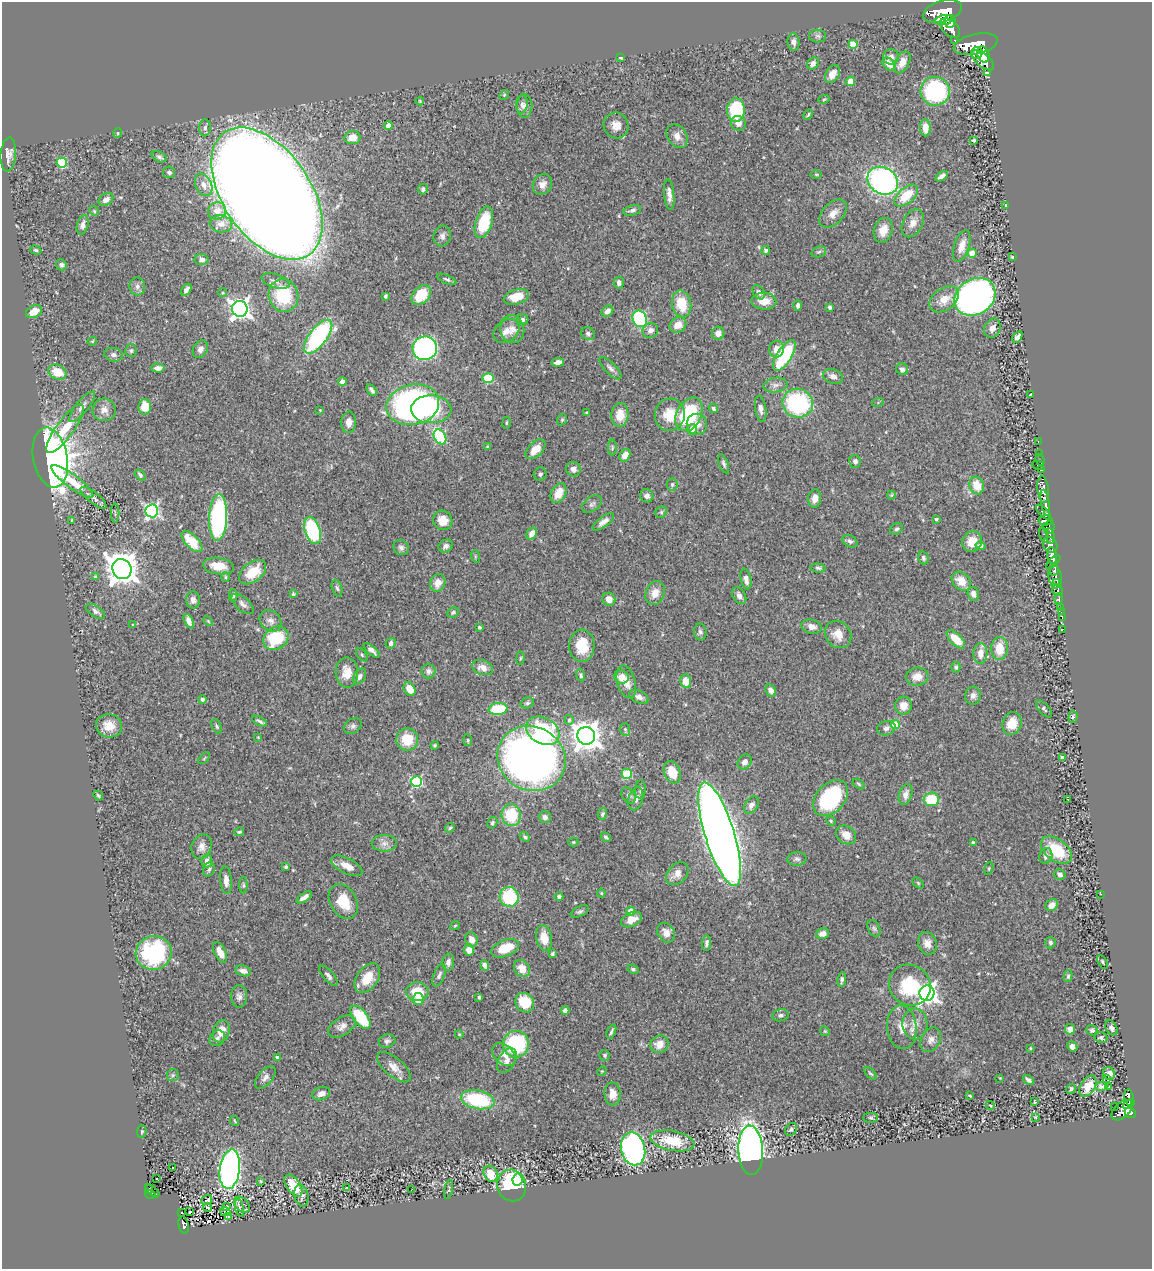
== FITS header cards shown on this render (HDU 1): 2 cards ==
NAXIS1  =                 1150
NAXIS2  =                 1267

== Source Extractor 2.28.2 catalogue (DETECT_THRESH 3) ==
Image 1150 x 1267 px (HDU 1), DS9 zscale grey, 1 PNG px = 1 image px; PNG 1154 x 1271 px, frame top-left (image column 1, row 1267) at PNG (2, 2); each listed source drawn as its Kron ellipse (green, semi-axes under 4 px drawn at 4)
Background 0.535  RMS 0.028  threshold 0.0828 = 3 sigma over >= 5 px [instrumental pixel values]
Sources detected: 443; all 443 listed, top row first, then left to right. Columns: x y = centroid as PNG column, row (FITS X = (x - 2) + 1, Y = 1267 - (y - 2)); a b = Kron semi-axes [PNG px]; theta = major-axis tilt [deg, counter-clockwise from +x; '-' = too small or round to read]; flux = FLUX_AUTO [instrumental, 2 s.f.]
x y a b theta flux
943 11 20 10 17 2600
944 20 8 5 8 890
950 21 6 5 - 790
950 28 12 7 -43 1500
818 36 8 6 -2 5
955 40 3 3 - 46
793 42 9 6 -84 7.3
853 44 4 4 - 40
976 44 22 10 12 3600
977 53 6 5 - 800
983 55 8 6 -70 1100
891 57 8 7 - 8
621 58 4 2 - 1.8
983 60 13 6 -40 1700
902 62 12 7 62 17
813 63 6 5 - 9.4
889 64 7 5 -46 17
987 72 3 3 - 72
832 74 10 6 58 14
850 81 5 4 - 22
935 91 14 14 - 220
504 95 5 4 - 2.2
824 99 5 3 - 1.9
420 101 4 4 - 1.9
522 104 9 6 84 6.5
525 106 11 8 87 9.3
736 110 12 9 87 110
808 114 5 3 - 2.4
738 123 8 7 - 14
616 125 13 12 - 18
388 126 4 4 - 18
205 128 8 5 88 5.7
925 128 8 5 -89 20
118 133 5 4 - 2.1
677 136 12 9 -56 14
352 137 8 6 6 22
974 140 4 3 - 2.9
8 154 17 7 86 12
159 157 8 5 -26 5
62 163 5 5 - 110
169 172 6 5 - 4.2
816 174 6 4 -1 2.4
942 176 7 4 31 7.8
883 181 16 13 -30 440
542 184 11 9 58 13
204 185 12 8 -67 13
423 189 5 5 - 5.9
267 194 74 43 -55 11000
669 195 16 5 -84 11
906 196 14 7 41 48
106 200 8 6 33 9.9
1006 205 3 2 - 1.3
632 210 9 5 14 5.4
94 211 5 4 - 2.3
217 211 9 8 - 16
833 213 16 10 47 18
484 222 16 8 73 83
913 223 15 10 62 14
221 224 11 8 -7 11
83 225 10 5 76 8.3
883 230 12 9 72 23
442 236 10 8 74 8.2
962 246 16 7 72 17
36 250 6 4 -17 2.9
766 250 4 4 - 3.7
819 252 7 5 20 4
972 253 4 4 - 26
1012 257 3 3 - 2.8
202 260 7 5 -10 7.9
61 265 5 5 - 4.9
447 279 10 4 -23 4.2
275 281 14 7 -18 9.2
619 283 6 5 - 7.6
137 286 9 7 -85 7.5
186 290 7 4 56 7.7
759 292 8 5 -57 6.6
223 293 4 4 - 2.6
421 295 11 8 47 49
283 296 16 14 -76 110
385 296 4 3 - 3
516 297 13 7 16 33
975 297 22 17 34 920
944 299 16 11 36 27
764 301 12 8 -3 24
682 304 13 9 -79 53
798 305 5 4 - 4.5
830 307 3 3 - 5
240 309 8 8 - 970
607 311 6 5 - 8.5
34 312 8 6 27 23
523 319 6 5 - 4.5
640 319 8 7 - 180
678 325 9 7 37 19
992 328 10 8 64 12
512 329 14 12 -76 15
650 330 8 7 - 9
506 331 14 10 37 15
718 333 6 6 - 9.6
588 334 7 6 - 5.4
318 337 20 9 53 280
1017 337 6 4 58 8.2
92 341 5 4 - 1.7
425 348 12 12 - 530
200 349 9 7 58 9.2
776 349 8 7 - 17
131 350 6 5 - 3.8
113 355 9 7 -11 6.7
784 355 17 7 58 160
558 362 6 4 8 9.6
158 368 7 4 -3 9.2
610 368 14 5 -46 7.1
902 369 6 5 - 5.2
57 372 9 7 -25 38
833 376 10 7 -17 9.8
488 378 6 5 - 71
342 382 4 4 - 17
775 385 12 7 7 9.1
372 390 7 3 -54 5.2
1030 395 3 2 - 1.2
878 402 6 3 20 1.7
798 403 15 14 - 210
413 405 27 20 12 650
82 407 19 6 50 11
145 407 7 6 - 33
713 408 5 4 - 3.4
431 409 20 14 -1 75
761 409 13 5 -82 8.8
104 410 11 11 - 14
320 410 3 2 - 1.4
587 413 3 3 - 3
689 414 18 12 63 160
620 415 12 8 86 30
670 415 16 15 - 38
562 420 6 4 69 2.6
349 422 11 7 85 13
507 423 6 3 82 2
697 424 10 10 - 15
65 429 29 8 54 43
692 429 5 5 - 17
440 437 8 5 -60 180
1038 442 3 2 - 12
487 447 4 3 - 1.7
612 448 8 4 89 2.8
535 449 12 7 44 26
1039 454 3 2 - 11
625 455 7 5 59 18
50 458 30 17 -79 1500
1040 460 6 2 -69 19
855 461 6 5 - 7.4
724 464 10 4 -70 5.3
1038 465 6 3 -11 61
573 469 7 7 - 7.6
1041 470 4 2 - 21
540 474 7 6 - 4.1
140 475 6 4 -49 3.4
72 482 25 6 -37 41
672 485 6 5 - 3.4
977 485 9 7 -72 32
1043 490 13 5 -83 1200
558 493 10 7 63 26
891 495 4 4 - 1.8
647 496 7 6 - 8.2
93 498 16 5 -39 7.6
815 498 9 6 82 14
1045 503 13 4 -80 1100
592 504 11 7 37 5.9
152 511 6 6 - 380
661 512 6 5 - 3.3
1043 512 9 4 -46 270
115 513 9 2 90 1.9
218 518 23 9 87 350
936 519 3 3 - 2.8
72 520 3 2 - 1.6
443 520 10 9 - 25
1046 520 7 5 3 300
603 522 13 5 37 10
1049 527 6 5 - 470
896 529 7 5 30 3.9
312 530 14 7 -72 180
532 533 7 5 56 15
1044 535 8 4 -78 150
1050 536 7 3 -83 200
850 541 8 5 -29 4.9
972 541 10 9 - 31
192 542 13 6 -46 52
1050 545 8 6 -56 670
446 546 7 6 - 7.2
980 546 5 4 - 7.4
401 548 8 7 - 6
475 556 6 4 -73 2.2
1052 556 8 5 -80 1100
923 558 6 5 - 4.1
1053 562 9 4 42 600
218 566 15 8 -8 29
818 568 8 4 -7 3.7
122 569 10 9 - 3100
1054 571 5 4 - 390
253 572 15 9 39 53
95 577 4 4 - 1.8
225 577 5 4 - 2.4
1055 577 12 6 -80 590
746 579 10 5 -79 11
961 581 11 8 -42 25
1057 582 3 3 - 240
438 583 9 7 66 16
337 588 9 5 -73 4
1057 590 6 5 - 210
655 593 12 9 68 22
293 594 4 3 - 2.4
973 594 7 5 -72 9.1
233 595 6 4 -88 3.5
739 596 9 6 -59 8.2
609 599 7 6 - 15
1058 599 6 3 76 130
193 600 8 7 - 8
242 604 13 6 -40 8
1060 608 3 2 - 27
96 611 11 5 -34 6.4
453 612 6 5 - 3.7
1061 612 3 2 - 6.8
1062 617 3 2 - 14
189 621 8 4 -65 10
208 621 6 3 -45 1.9
271 621 12 9 -44 12
133 625 3 3 - 1.6
479 627 3 3 - 3.1
812 627 10 7 -15 13
1063 629 3 2 - 5
700 632 8 6 -80 5.2
838 634 14 12 -51 23
276 638 13 11 35 94
956 639 12 5 -44 38
391 643 5 5 - 6.6
582 646 16 12 89 47
999 648 11 8 88 36
372 650 10 4 -41 7.6
980 653 10 7 88 18
362 655 7 4 -55 2.8
520 658 6 3 81 2
956 667 5 4 - 4
483 668 11 7 -20 14
429 671 7 7 - 6.2
347 672 15 11 -89 25
581 675 6 4 -69 3.8
360 676 8 5 59 6.8
621 677 7 6 - 22
917 677 11 9 5 20
686 681 7 5 -81 27
626 682 17 9 -74 20
410 689 7 5 -59 30
771 690 6 5 - 13
973 696 9 7 73 8.4
639 697 10 6 -24 9.1
202 699 4 4 - 5.6
527 703 7 5 16 3.8
904 706 9 8 - 18
498 709 9 6 7 76
1044 709 10 5 -48 3.9
1073 717 6 4 84 3.6
569 720 5 4 - 6.1
260 721 8 4 -28 5.1
1012 723 11 9 70 26
895 724 4 4 - 53
109 726 13 11 -11 27
217 726 7 4 -65 3.3
353 726 9 7 36 6.3
886 728 9 7 17 8.2
625 729 6 5 - 3.3
543 731 18 13 -29 170
586 736 9 8 - 2300
258 737 4 3 - 1.5
407 739 11 11 - 49
468 740 6 4 -84 2.4
435 745 4 3 - 3.1
204 758 7 2 46 1.9
531 758 35 31 -31 1300
1062 758 4 3 - 6.9
745 762 8 6 52 10
672 772 11 8 -68 32
627 774 5 5 - 97
417 781 5 5 - 180
859 784 7 4 -37 2.6
640 789 9 5 86 4.8
98 795 5 3 - 2.7
906 795 11 6 73 12
629 796 9 6 -58 5
636 798 12 7 75 8.8
831 798 20 14 48 170
931 799 7 7 - 70
1068 799 3 3 - 23
751 805 9 6 58 8.6
602 814 6 4 75 3.3
511 815 11 9 -79 74
545 817 6 6 - 7.4
831 821 5 3 - 2.4
492 823 6 4 60 3.2
450 828 5 4 - 2.5
239 832 5 3 - 2.8
720 834 54 14 -73 4500
846 835 11 8 -38 20
525 837 6 4 -44 3.3
606 837 5 3 - 3.4
573 842 5 4 - 2.6
384 843 13 8 0 12
973 843 4 3 - 5.1
201 847 12 9 69 13
1056 850 18 10 -37 68
1046 856 8 6 71 7.6
797 859 10 6 2 5.4
207 861 7 5 82 15
347 866 17 7 -27 21
286 867 3 3 - 3.3
209 869 7 5 68 4.7
989 869 7 4 71 2.3
677 874 13 9 47 15
1060 874 6 5 - 7.6
226 880 14 6 -85 13
918 883 6 4 -46 2.5
243 885 8 3 -90 2.8
601 893 4 4 - 2
1101 894 3 2 - 1.8
304 897 9 4 34 8.9
509 897 10 9 - 110
559 897 4 4 - 4.6
343 902 18 13 -61 46
1052 905 7 5 41 16
580 911 9 5 26 4.3
631 911 4 4 - 24
631 920 11 7 24 20
455 926 5 3 - 1.8
874 928 9 5 -62 4.6
666 933 10 8 -59 14
823 934 7 5 16 13
544 938 13 8 -78 29
471 940 7 6 - 13
706 943 7 4 85 5.4
927 943 11 9 -74 15
1050 943 5 5 - 4.4
505 948 14 8 21 41
469 950 6 5 - 16
220 952 11 5 -64 20
154 953 18 17 - 200
553 954 4 3 - 4.4
448 962 9 5 85 7.5
1102 962 7 4 -62 2.7
485 965 6 4 -66 8.6
522 969 9 7 -55 20
633 969 6 4 -26 3.7
243 971 8 5 -15 11
439 975 12 5 67 5.8
328 976 12 5 -50 7
1068 976 6 4 76 3.3
367 978 16 10 55 36
842 979 7 4 80 4.5
910 985 21 20 - 110
417 992 11 9 1 41
927 993 8 7 - 930
239 996 11 8 89 8.4
479 997 3 3 - 3.6
418 999 6 5 - 23
525 1003 10 9 - 52
565 1010 4 4 - 12
780 1015 8 6 12 4.5
360 1017 14 7 -51 75
915 1024 15 12 -88 19
342 1026 15 9 33 13
902 1027 22 14 -84 27
1111 1028 8 5 -63 6.7
1070 1029 5 5 - 6.4
1092 1030 6 5 - 4.4
221 1031 11 8 71 22
825 1031 5 4 - 2.2
611 1032 7 3 66 3.5
459 1034 4 3 - 1.4
217 1038 8 7 - 5.8
1101 1038 6 5 - 3.7
931 1040 13 9 62 10
387 1041 8 6 13 5.7
516 1044 13 13 - 150
659 1044 9 8 - 20
1072 1046 5 4 - 10
1030 1048 3 2 - 1.5
504 1055 13 9 -43 16
605 1055 5 5 - 3.3
277 1057 3 3 - 4.7
507 1061 13 8 59 11
394 1067 20 9 -40 18
602 1071 5 4 - 1.8
1109 1073 6 5 - 7.7
871 1074 8 3 -44 2.8
173 1075 6 5 - 3.8
265 1077 13 7 49 8.5
1000 1078 3 3 - 1.1
1107 1079 3 3 - 19
1028 1080 6 3 -38 5
1088 1086 11 7 57 34
1101 1086 6 4 1 5.2
1109 1087 3 2 - 1.1
1071 1089 5 4 - 4
321 1094 9 6 18 12
613 1094 12 8 -85 17
970 1096 3 2 - 1.9
1129 1098 8 4 -79 160
478 1100 17 9 -11 140
1035 1102 4 3 - 2.1
1129 1104 6 3 34 210
990 1106 5 3 - 1.8
1114 1106 2 2 - 5
1122 1110 12 7 43 540
1130 1113 6 5 - 410
1035 1117 4 4 - 1.5
871 1118 7 5 0 3.8
235 1121 5 3 - 1.6
791 1129 7 5 51 4.4
142 1132 6 4 85 2.7
673 1141 22 10 -11 68
633 1149 16 12 -78 650
751 1150 25 12 -87 1100
173 1168 3 3 - 28
230 1169 20 10 83 650
491 1174 8 6 -60 33
156 1179 2 2 - 2.6
517 1180 6 5 - 29
261 1181 3 2 - 1.5
512 1185 16 14 -68 120
293 1186 12 7 -54 52
347 1188 4 2 - 1.5
149 1189 4 3 - 20
411 1190 3 2 - 4.5
449 1190 9 3 80 2.6
152 1191 8 3 -42 49
150 1194 5 4 - 63
301 1196 11 7 -79 7.2
207 1200 5 3 - 58
242 1205 9 6 -47 4.3
208 1207 4 2 - 2
226 1207 4 3 - 1.4
239 1208 9 2 -76 3.1
181 1212 2 2 - 1.6
189 1212 3 2 - 3.5
225 1212 5 2 - 2.6
229 1217 3 3 - 2.6
184 1225 9 5 -78 130